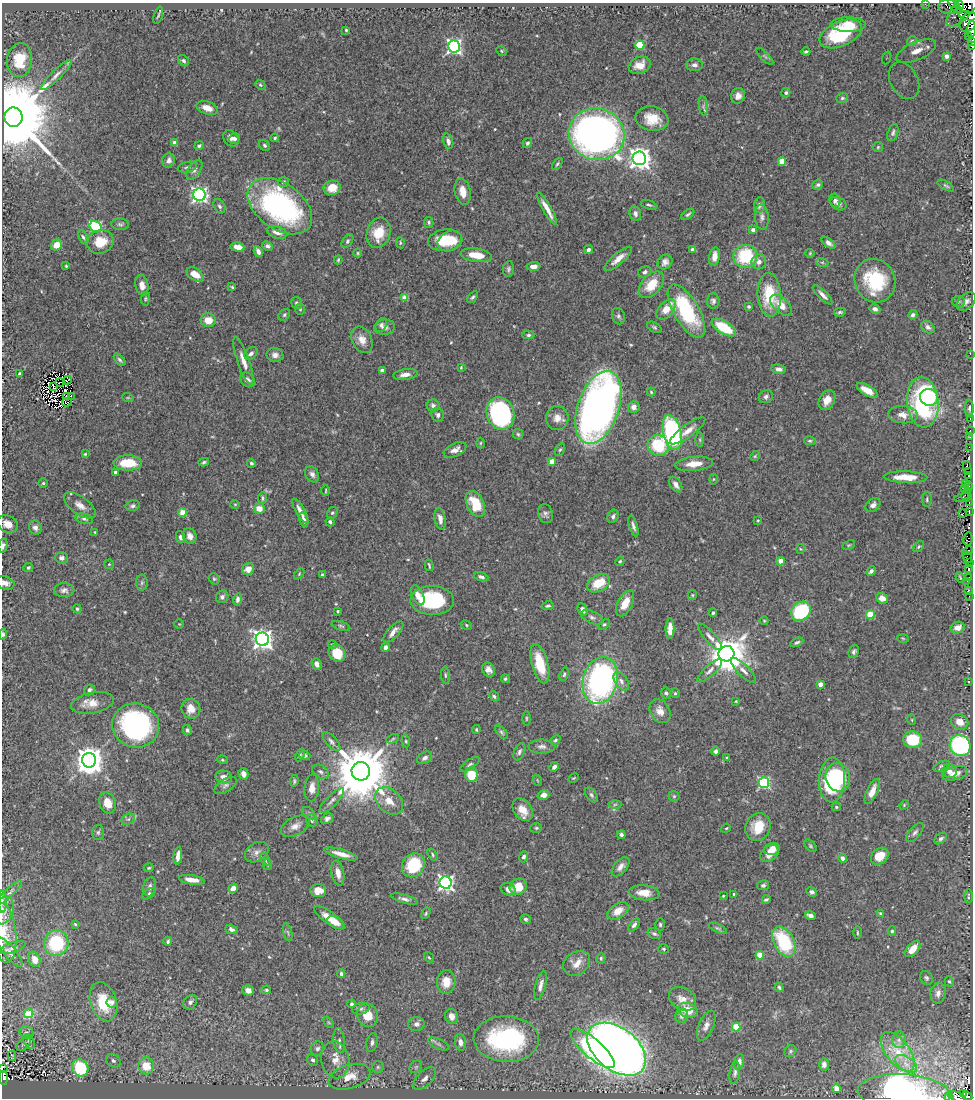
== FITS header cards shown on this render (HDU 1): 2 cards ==
NAXIS1  =                  971
NAXIS2  =                 1096

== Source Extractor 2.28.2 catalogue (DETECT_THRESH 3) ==
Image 971 x 1096 px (HDU 1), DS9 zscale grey, 1 PNG px = 1 image px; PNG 975 x 1100 px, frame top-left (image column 1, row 1096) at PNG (2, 3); each listed source drawn as its Kron ellipse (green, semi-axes under 4 px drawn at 4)
Background 0.43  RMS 0.014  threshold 0.0408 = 3 sigma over >= 5 px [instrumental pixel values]
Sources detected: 544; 10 with non-positive FLUX_AUTO (blend fragments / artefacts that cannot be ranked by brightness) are neither listed nor drawn; of the other 534, the 500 brightest by FLUX_AUTO listed and drawn (34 fainter detections omitted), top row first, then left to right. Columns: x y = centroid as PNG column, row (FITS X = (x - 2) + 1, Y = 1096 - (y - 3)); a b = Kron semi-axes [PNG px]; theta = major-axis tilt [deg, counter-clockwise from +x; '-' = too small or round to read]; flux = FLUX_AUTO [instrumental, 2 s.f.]
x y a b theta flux
925 4 2 2 - 1.1
959 5 5 3 - 200
948 7 10 7 -8 240
955 7 9 3 -50 450
964 8 23 9 49 750
158 15 9 2 73 1.3
968 16 9 4 -11 610
969 22 11 8 48 1100
848 24 18 7 -1 15
971 29 9 2 87 420
346 30 3 3 - 1
841 34 23 12 24 59
969 36 3 2 - 39
912 41 5 4 - 1.2
972 41 2 2 - 20
640 45 4 4 - 43
454 46 6 6 - 280
971 46 3 2 - 85
501 51 5 4 - 1.1
806 51 4 3 - 1.6
916 51 21 9 23 16
765 56 11 3 -45 1.5
946 56 3 3 - 4
886 58 6 4 70 1.8
20 60 17 12 83 26
183 61 6 5 - 2.1
640 65 11 8 21 12
694 65 8 6 2 3.6
56 75 21 5 44 5.8
904 80 19 13 -62 21
260 85 5 4 - 1.4
786 93 5 4 - 1.8
738 96 8 7 - 5.4
842 98 6 5 - 1.8
703 106 9 4 -81 2.7
207 108 11 6 -19 9.6
14 117 10 9 - 22000
652 119 16 12 -11 19
893 133 9 5 73 2.3
597 134 28 25 -19 610
231 138 9 7 -51 4.4
275 138 4 4 - 1.1
235 139 5 5 - 2.3
448 141 8 5 -74 3.9
175 143 4 3 - 5.6
527 143 5 4 - 1.8
265 145 6 5 - 1.6
199 146 5 4 - 1.6
878 147 5 5 - 1.2
639 158 7 6 - 790
169 160 7 6 - 3.3
782 162 4 4 - 25
557 164 7 4 53 1.5
187 167 9 5 13 2.3
194 170 11 6 58 3.5
283 182 5 5 - 2
818 185 5 5 - 1.8
946 186 9 4 -29 1.6
332 188 8 7 - 12
463 192 13 8 -78 10
199 195 6 6 - 270
835 200 7 5 -73 3.3
838 204 8 6 -27 2.9
649 205 8 3 -17 1.5
759 205 8 5 81 4
219 206 7 5 -61 2.1
280 206 36 23 -36 190
547 209 18 4 -61 8.4
635 213 7 6 - 3.2
688 214 7 3 37 1.7
762 217 12 7 -84 4
429 222 5 4 - 1.4
120 224 9 6 -3 2.1
96 227 6 5 - 92
753 230 4 3 - 5.8
277 232 10 6 -18 6.2
379 233 15 11 71 20
83 237 7 4 -65 1.9
445 240 17 11 8 27
347 241 8 4 55 1.7
450 241 13 9 25 19
100 242 14 11 19 19
400 243 5 4 - 1.2
828 243 8 4 -36 3.3
57 245 6 5 - 12
267 246 5 4 - 2.2
238 247 7 4 -7 7.4
693 249 4 3 - 2.5
588 250 4 4 - 2.8
258 251 5 4 - 4.3
358 253 4 4 - 1.1
810 253 4 4 - 0.93
476 255 16 6 -8 16
714 256 9 5 82 8.2
745 256 12 11 - 51
618 259 17 5 40 8.5
338 260 4 3 - 1.1
665 262 8 6 43 4
759 262 7 7 - 4.6
822 262 6 4 -18 1.5
66 266 4 4 - 0.95
533 266 7 4 1 4.9
508 269 7 5 82 2.1
645 272 7 5 26 2.6
195 274 9 6 -34 10
875 281 22 20 -64 59
142 285 10 6 -80 6.3
651 285 16 9 49 21
232 287 3 3 - 1.1
769 295 22 11 -87 39
823 295 13 4 -45 4.7
473 297 7 3 51 1.7
405 298 4 4 - 14
145 299 7 4 84 1.5
713 301 8 6 90 2.6
958 301 7 5 1 1.9
966 301 11 7 45 4.2
297 303 6 5 - 2.1
781 305 13 7 -43 10
749 307 3 3 - 1.5
300 309 6 5 - 1.3
666 309 12 7 49 13
875 309 5 4 - 3.5
686 311 30 12 -59 82
840 312 6 4 10 1.6
284 315 6 5 - 1.6
913 315 5 4 - 2.7
618 316 8 6 -68 2.2
208 320 7 7 - 12
381 325 7 5 60 2.4
384 327 10 7 7 4.6
654 327 8 4 -30 1.8
928 327 7 5 -42 2.9
724 328 14 6 -31 40
528 335 6 4 1 2
362 340 14 9 -64 9.1
251 353 7 5 37 3.3
970 354 2 2 - 43
275 355 8 7 - 4.1
120 360 7 4 -48 2.1
243 361 25 6 -71 9.2
461 367 4 3 - 0.91
779 369 7 4 -11 3.6
382 370 4 3 - 4.6
20 374 3 3 - 3.6
405 374 12 5 8 5.7
67 380 4 2 - 3.1
247 380 8 6 -40 3.9
60 382 5 2 - 0.92
53 386 4 2 - 1.2
867 390 11 5 -31 12
651 392 4 4 - 1
67 396 3 2 - 1.1
71 396 3 2 - 0.89
766 397 7 6 - 2.7
929 397 9 8 - 54
128 398 5 3 - 0.93
827 400 10 7 62 9.3
67 402 5 2 - 1.5
923 402 25 16 -85 140
433 405 6 6 - 3
598 407 38 20 70 790
634 407 6 6 - 5.4
969 408 8 4 -89 1.8
500 413 16 13 -72 180
438 415 7 6 - 2.8
903 415 15 8 -5 8.5
557 418 12 11 - 8.6
970 419 3 2 - 12
970 430 2 2 - 4.3
688 431 21 6 36 9.2
672 433 18 9 -77 160
518 434 5 5 - 1.4
970 437 2 2 - 7.3
700 440 7 4 -89 1.4
810 441 6 4 -12 1.4
480 443 5 3 - 0.9
658 445 11 10 - 49
969 447 2 2 - 8.3
455 450 12 6 25 5.7
560 450 7 4 61 1.4
85 454 3 3 - 0.93
755 456 5 4 - 1.2
204 462 5 3 - 1.5
552 462 4 4 - 11
128 463 14 7 -1 27
251 463 4 4 - 1.6
694 464 19 7 6 12
967 465 3 2 - 120
969 471 3 2 - 13
115 473 4 3 - 5
312 474 8 6 -58 3.7
969 475 3 3 - 130
906 477 22 6 -2 18
713 479 5 3 - 1
43 483 4 4 - 1.2
965 483 2 2 - 10
676 485 8 5 -55 5
969 486 5 3 - 4.1
964 488 3 2 - 160
326 491 5 2 - 0.91
966 494 6 2 54 63
262 498 6 4 83 1.7
963 498 9 3 11 36
927 499 7 5 89 1.7
969 503 3 2 - 47
235 504 4 4 - 1
475 504 14 8 -64 27
80 505 18 9 -36 8.1
873 505 8 6 39 4.3
133 506 7 5 13 2.2
259 508 5 5 - 9
300 511 14 4 -61 5.7
969 511 3 2 - 89
182 513 4 4 - 22
332 513 6 5 - 1.6
963 513 3 2 - 150
546 514 9 7 -73 3
613 516 7 5 62 2.8
84 519 9 5 -12 2.3
440 519 11 5 -80 5.6
304 520 7 4 -74 3.3
758 520 4 3 - 0.93
330 522 4 4 - 1.9
7 524 11 8 -24 8.1
633 526 11 4 -73 3.1
35 528 7 6 - 3.3
95 532 3 3 - 1.1
190 536 8 6 -66 4.9
180 537 6 4 -78 2.4
968 539 6 4 79 43
849 545 7 4 25 1.3
3 546 7 4 77 2.5
919 547 6 4 42 1.6
800 549 5 3 - 0.89
968 551 5 2 - 16
967 557 6 4 -64 9.5
61 558 7 5 -3 3.3
620 561 5 4 - 1.1
781 561 4 4 - 13
969 562 4 2 - 3.4
109 564 5 4 - 1
429 565 6 2 -74 1.3
28 568 5 4 - 1.3
968 568 4 3 - 500
248 569 6 5 - 9
871 571 5 3 - 4.5
299 574 6 4 47 1.1
322 575 3 3 - 1.4
481 577 7 4 -19 2.6
969 577 3 3 - 33
960 578 5 3 - 1.1
214 579 6 5 - 1.5
967 581 3 2 - 4.5
5 583 9 6 -18 4.5
142 583 8 6 88 2
598 583 12 8 27 23
64 590 10 7 0 3.5
969 590 3 2 - 6.5
418 595 10 6 -65 6.3
692 595 5 4 - 1.2
969 596 2 2 - 5.8
222 597 6 6 - 3.1
882 598 6 5 - 8.5
237 599 6 4 78 3.1
432 600 22 14 -1 70
625 603 14 7 62 14
548 606 6 4 13 1.6
77 609 4 4 - 1.3
582 610 6 4 -66 4.2
338 611 3 3 - 1.3
801 611 10 8 40 71
713 613 4 3 - 1.7
870 615 4 4 - 30
592 617 12 6 -23 3.1
764 621 4 4 - 0.9
179 624 5 4 - 0.89
604 624 6 4 36 1.6
466 625 6 4 -26 1.3
341 626 10 4 -17 1.7
958 628 7 5 18 7
670 629 10 4 89 9
393 632 13 5 47 6.3
3 634 5 4 - 1.6
710 637 17 5 -48 4.5
903 638 5 3 - 0.9
262 639 7 6 - 610
797 642 7 4 25 1.9
332 645 4 4 - 1.3
385 647 4 4 - 3.8
854 652 7 5 68 2.2
337 653 9 8 - 22
726 654 8 7 - 2700
317 664 6 4 -69 4.3
540 664 20 8 -75 29
488 670 7 6 - 5.1
710 670 16 5 43 4.5
743 671 17 5 -45 5.4
564 674 7 4 73 1.6
445 675 8 3 -86 1.6
505 679 4 4 - 1.2
600 680 24 17 74 240
621 681 10 6 -56 4.5
969 682 3 2 - 1.1
820 684 4 3 - 12
89 690 5 5 - 2.8
666 693 6 5 - 1.7
675 693 4 4 - 1.2
494 696 5 4 - 1.6
736 701 4 4 - 0.86
92 703 21 10 11 12
191 709 10 9 - 11
660 711 13 9 -59 7.6
526 718 7 3 -90 1.2
912 720 5 3 - 0.91
960 722 9 7 -26 9.7
136 725 23 22 - 180
187 730 5 4 - 1.8
476 730 4 3 - 1.2
501 732 8 4 -49 1.8
393 739 6 4 26 1.5
555 740 5 4 - 1.5
913 740 9 8 - 34
406 741 6 4 -83 1.3
331 742 12 5 -48 2.9
960 745 11 10 - 130
542 747 13 7 0 4.4
716 751 4 4 - 2.4
519 752 9 5 67 2.4
300 755 7 4 68 1.6
305 755 5 4 - 2.6
425 758 8 5 31 3.3
727 758 4 3 - 1.1
89 760 7 7 - 1400
222 760 5 4 - 1.2
470 764 11 4 33 2.4
942 766 8 4 26 2.1
554 767 5 4 - 2.7
361 771 9 9 - 8200
949 771 7 6 - 4.1
320 772 9 6 -32 2.9
955 773 13 6 15 7.7
243 774 6 5 - 6
471 775 7 6 - 25
224 777 8 6 -11 6.6
838 777 14 12 -73 51
574 778 6 3 26 1
537 780 6 3 -71 0.95
832 780 22 13 87 86
294 781 6 4 83 1.5
764 783 5 5 - 110
225 786 12 6 33 3.3
312 788 13 7 85 8.1
872 791 13 5 66 10
543 795 6 4 16 5
591 795 8 5 -53 2.2
674 796 6 5 - 1.3
332 801 16 5 45 4.3
389 801 16 11 -43 11
107 803 11 8 -71 14
615 804 6 4 3 1.4
904 805 5 4 - 1.2
836 807 4 4 - 1.2
523 810 12 9 -55 12
309 813 7 4 -45 1.7
128 819 7 5 30 2
327 819 6 5 - 2.8
312 820 6 5 - 2.3
295 826 15 9 28 7.5
758 827 14 12 64 21
536 828 6 5 - 1.4
726 828 5 4 - 1.2
98 832 8 6 88 2
915 832 11 5 50 3
621 835 4 4 - 2.6
941 839 7 4 40 2.2
810 846 7 4 -46 1.4
772 849 8 5 13 6.6
257 852 13 9 32 5.7
769 853 10 7 39 8.1
341 854 17 4 -15 8.3
433 855 6 4 -58 1.4
178 856 8 4 83 7.6
880 856 9 7 41 15
524 857 5 4 - 2.6
843 858 4 4 - 3.5
265 859 7 4 -61 1.4
267 865 5 3 - 1
413 865 12 11 - 45
620 867 11 6 50 4.9
149 868 5 4 - 1.1
338 873 12 6 -79 7.2
192 880 13 4 -8 8.7
446 883 6 6 - 310
763 885 6 5 - 1.9
150 887 9 6 81 3.1
518 887 9 7 29 17
233 888 5 4 - 8.9
508 889 7 6 - 4.7
318 890 8 6 4 12
812 892 5 4 - 2.8
9 893 17 3 43 3
644 893 15 7 -5 11
149 894 7 4 38 1.6
734 894 3 3 - 1.6
723 896 3 3 - 0.99
968 896 7 2 -90 1.2
404 899 13 4 -16 3.6
766 900 4 3 - 1.5
2 901 11 3 -89 2.1
4 910 14 9 72 6.6
618 911 12 7 34 11
426 913 6 4 61 1.3
880 913 4 4 - 1.1
810 915 5 3 - 3.3
329 918 18 6 -35 14
526 919 5 4 - 2
335 922 8 5 -32 3.7
75 924 4 3 - 1.1
660 924 6 5 - 1.6
634 925 8 4 51 2.4
718 928 10 4 -23 1.6
231 929 6 4 -21 3
892 931 5 4 - 1.3
288 932 9 3 -77 1.7
4 933 30 12 -84 15
654 933 7 5 -30 2
857 933 6 3 90 1.1
168 941 4 3 - 1.7
784 942 16 10 -62 64
56 943 13 12 - 55
13 948 13 5 18 3.9
664 949 5 5 - 1.3
913 949 10 5 49 11
10 952 18 6 -50 4.8
760 955 4 4 - 21
429 957 6 4 -52 1.1
601 958 5 4 - 1.6
34 959 8 5 -71 7.2
577 963 14 11 36 9.6
341 974 4 4 - 1.9
926 978 7 6 - 2.3
949 981 5 4 - 1.1
446 982 12 9 87 15
540 985 14 5 75 5.1
779 987 5 3 - 1.5
248 990 6 5 - 6
266 990 4 4 - 1.2
938 993 10 7 81 5.4
682 999 14 10 -33 9.2
103 1002 20 13 -73 33
112 1002 6 5 - 3.5
190 1002 8 6 52 3.1
352 1004 4 4 - 2.7
361 1009 9 5 11 2.8
688 1010 10 7 -17 19
29 1014 4 4 - 35
368 1015 12 10 -75 18
452 1016 7 6 - 7.2
682 1016 7 6 - 3.6
329 1022 6 4 -45 1.2
416 1024 8 7 - 4.4
706 1026 16 7 67 6.1
736 1027 4 4 - 33
26 1032 7 6 - 2.6
506 1039 33 23 -3 150
899 1040 8 7 - 3.8
339 1041 12 6 -82 3.9
29 1042 8 5 -62 2.4
372 1042 9 5 79 3.2
460 1042 8 5 -82 4.9
24 1044 9 5 45 2.1
439 1044 11 5 -24 2.9
592 1048 28 9 -41 77
317 1049 7 6 - 3.1
617 1049 33 21 -38 1300
790 1051 6 5 - 1.6
898 1052 23 11 -53 21
12 1056 5 2 - 1.1
313 1060 6 5 - 2.8
335 1060 18 14 -79 14
113 1061 8 6 -38 2.8
739 1062 8 5 78 4.2
824 1064 6 5 - 3.9
906 1064 12 7 -33 6.9
146 1066 8 8 - 19
378 1067 6 6 - 1.6
416 1067 7 5 45 1.7
2 1068 3 2 - 6.4
80 1068 9 7 -60 66
735 1073 11 5 82 2.8
349 1077 21 12 17 16
3 1078 7 3 -85 31
425 1078 14 7 45 5.6
836 1088 4 4 - 5
904 1093 46 18 -3 340
963 1093 3 3 - 11
967 1096 5 4 - 320
957 1097 10 4 -22 240
949 1098 4 2 - 30
At the frame edge (FLAGS 8, measured only in part): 17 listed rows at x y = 925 4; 971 29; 972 41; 971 46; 3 546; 5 583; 3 634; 2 901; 4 910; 4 933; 10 952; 2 1068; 3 1078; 904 1093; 967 1096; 957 1097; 949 1098
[34 fainter detections neither listed nor drawn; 10 non-positive-flux detections neither listed nor drawn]